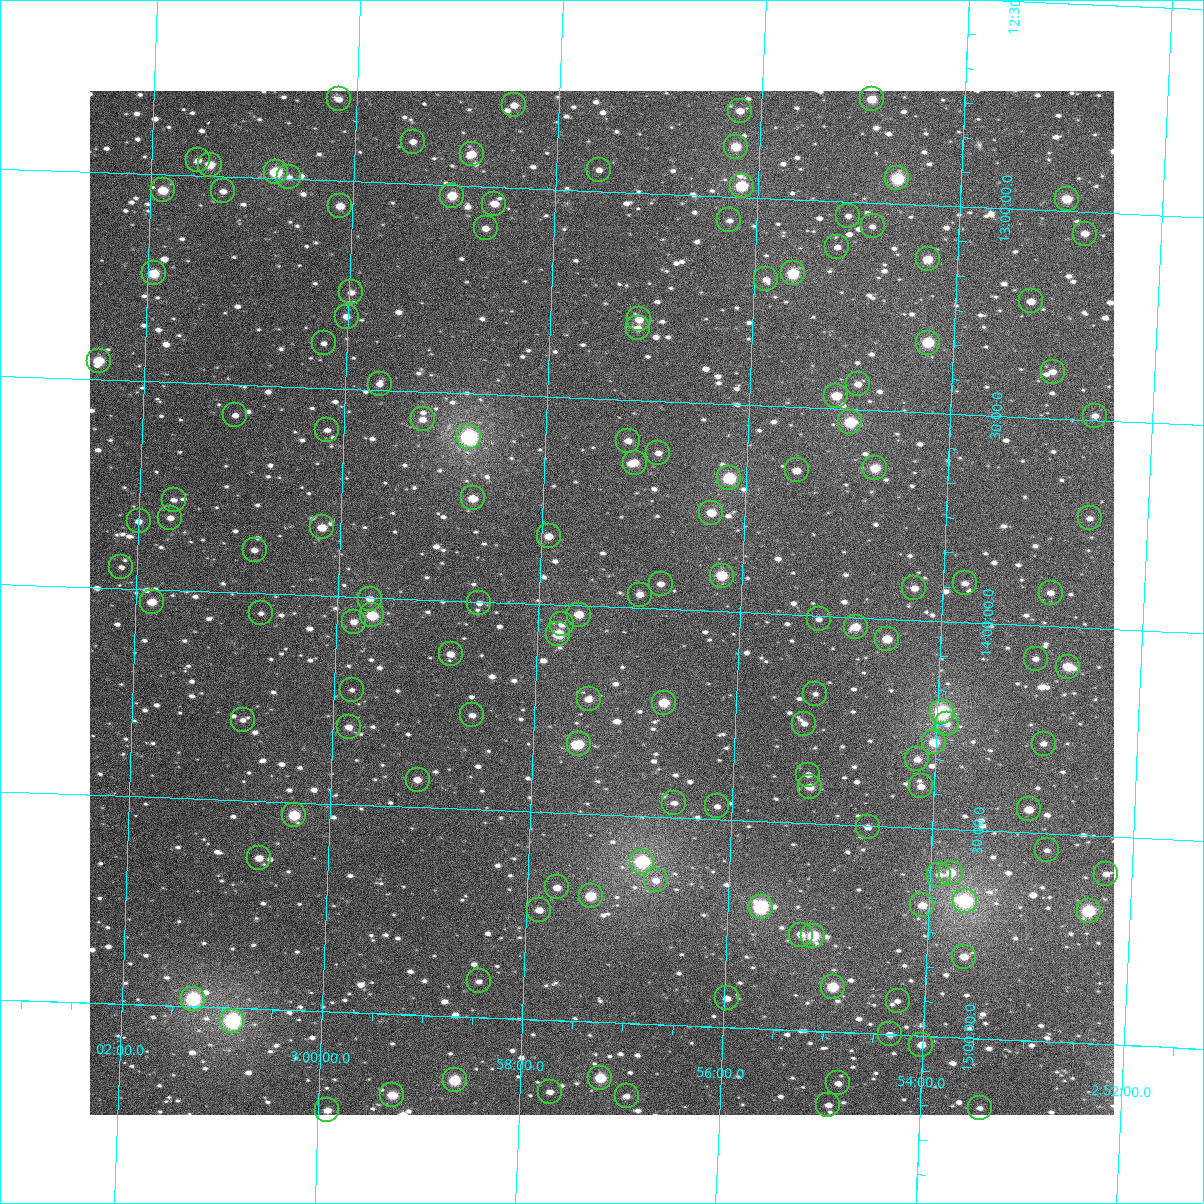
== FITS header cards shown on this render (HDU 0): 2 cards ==
NAXIS1  =                 1024
NAXIS2  =                 1024

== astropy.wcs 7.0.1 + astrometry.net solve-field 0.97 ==
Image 1024 x 1024 px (HDU 0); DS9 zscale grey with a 90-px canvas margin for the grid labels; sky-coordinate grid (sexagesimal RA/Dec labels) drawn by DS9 from the SOLVED WCS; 142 Tycho-2 reference stars matched to detected sources circled (green)
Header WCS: RA---TAN-SIP/DEC--TAN-SIP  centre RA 02:57:23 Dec +13:59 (44.34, +13.99 deg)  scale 8.67 arcsec/px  FOV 148.0' x 148.0'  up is +178 deg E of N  parity flipped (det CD > 0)
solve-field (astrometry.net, Tycho-2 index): VERIFIED the header's WCS against the Tycho-2 star catalogue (verified at 6 index scales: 21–142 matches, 0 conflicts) and refined it, rather than solving blind
Solved WCS: RA---TAN-SIP/DEC--TAN-SIP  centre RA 02:57:23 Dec +13:59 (44.34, +13.99 deg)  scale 8.67 arcsec/px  FOV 148.0' x 148.0'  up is +178 deg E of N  parity flipped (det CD > 0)
The solver's refit moves the header's centre by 0.46 arcsec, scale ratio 1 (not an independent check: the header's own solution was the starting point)
Tycho-2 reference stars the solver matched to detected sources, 142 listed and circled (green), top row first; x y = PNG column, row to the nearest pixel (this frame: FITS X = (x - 90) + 1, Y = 1024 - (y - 91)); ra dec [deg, ICRS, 3 dp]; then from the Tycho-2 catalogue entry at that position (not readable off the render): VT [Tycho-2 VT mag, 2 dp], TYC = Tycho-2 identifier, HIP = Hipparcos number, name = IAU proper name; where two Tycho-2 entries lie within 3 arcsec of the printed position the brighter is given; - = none
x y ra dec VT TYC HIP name
339 99 45.044 +12.804 11.45 647-536-1 - -
872 99 43.728 +12.751 9.89 647-926-1 - -
514 105 44.610 +12.802 10.97 647-541-1 - -
740 111 44.052 +12.793 10.86 647-527-1 - -
413 142 44.857 +12.899 11.65 647-501-1 - -
736 147 44.059 +12.879 9.70 647-516-1 - -
472 154 44.710 +12.923 10.30 647-772-1 - -
198 160 45.385 +12.963 11.70 647-503-1 - -
210 165 45.356 +12.972 9.96 647-177-1 - -
599 170 44.393 +12.950 11.98 647-533-1 - -
276 172 45.192 +12.985 8.68 647-784-1 14037 -
289 177 45.159 +12.995 12.81 647-737-1 - -
897 178 43.657 +12.939 8.56 647-657-1 13557 -
742 186 44.040 +12.973 8.78 647-20-1 - -
163 190 45.469 +13.038 9.66 647-275-1 - -
223 191 45.321 +13.035 11.50 647-380-1 - -
452 196 44.754 +13.025 9.64 647-524-1 - -
1067 199 43.237 +12.971 9.60 646-592-1 - -
494 204 44.649 +13.041 10.71 647-99-1 - -
340 206 45.030 +13.060 10.30 647-176-1 - -
848 216 43.774 +13.035 12.68 647-8-1 - -
729 220 44.067 +13.058 12.65 647-766-1 - -
873 226 43.713 +13.057 11.96 647-885-1 - -
486 228 44.669 +13.101 11.11 647-453-1 - -
1085 234 43.188 +13.052 11.00 646-951-1 - -
837 247 43.798 +13.111 11.65 647-296-1 - -
928 259 43.573 +13.131 9.91 647-186-1 - -
154 273 45.485 +13.239 9.36 647-846-1 14111 -
793 273 43.905 +13.178 8.91 647-298-1 13638 -
766 279 43.970 +13.196 11.30 647-822-1 - -
351 292 44.994 +13.267 11.56 647-620-1 - -
1031 301 43.313 +13.221 11.12 646-825-1 - -
347 317 45.004 +13.326 11.10 647-776-1 - -
639 319 44.281 +13.305 10.49 647-125-1 - -
638 328 44.283 +13.326 11.06 647-159-1 - -
324 343 45.057 +13.393 11.88 647-84-1 - -
928 343 43.563 +13.331 8.84 647-160-1 13530 -
99 361 45.613 +13.454 9.53 647-675-1 - -
1053 372 43.251 +13.388 11.15 646-992-1 - -
380 384 44.916 +13.486 11.70 647-725-1 - -
858 384 43.732 +13.438 11.15 647-797-1 - -
836 396 43.784 +13.469 9.72 647-586-1 - -
235 415 45.270 +13.574 11.88 647-68-1 - -
1095 416 43.142 +13.489 11.19 646-491-1 - -
423 419 44.806 +13.566 11.22 647-170-1 - -
850 422 43.747 +13.530 8.95 647-495-1 - -
327 430 45.042 +13.601 11.59 647-168-1 - -
469 437 44.690 +13.604 7.41 647-114-1 13878 -
628 441 44.295 +13.598 11.10 647-235-1 - -
658 453 44.220 +13.624 11.72 647-925-1 - -
635 463 44.277 +13.650 10.34 647-610-1 - -
875 468 43.681 +13.639 9.60 647-548-1 - -
797 470 43.875 +13.652 10.75 647-371-1 - -
729 478 44.040 +13.678 8.59 647-659-1 - -
473 498 44.674 +13.752 10.33 647-902-1 - -
174 500 45.415 +13.783 11.49 647-811-1 - -
711 513 44.081 +13.763 10.19 647-684-1 - -
170 518 45.422 +13.826 11.30 647-361-1 - -
1090 518 43.144 +13.737 11.89 646-315-1 - -
139 521 45.500 +13.837 11.23 647-653-1 - -
322 527 45.045 +13.836 10.26 647-441-1 - -
549 536 44.483 +13.836 10.99 647-233-1 - -
255 550 45.210 +13.896 11.57 647-872-1 - -
121 567 45.539 +13.949 12.33 647-363-1 - -
722 576 44.050 +13.913 9.10 647-691-1 13678 -
965 583 43.445 +13.906 11.64 647-566-1 - -
661 584 44.200 +13.939 11.16 647-433-1 - -
914 588 43.570 +13.923 11.18 647-29-1 - -
1051 593 43.232 +13.920 11.15 646-1007-1 - -
640 595 44.251 +13.967 10.98 647-104-1 - -
370 599 44.920 +14.003 11.60 647-765-1 - -
152 602 45.460 +14.030 10.29 647-802-1 - -
479 603 44.648 +14.003 11.59 647-648-1 - -
261 613 45.189 +14.048 11.89 647-695-1 - -
372 615 44.912 +14.043 9.38 647-556-1 - -
579 615 44.400 +14.021 10.11 647-550-1 - -
819 619 43.804 +14.008 12.36 647-534-1 - -
354 622 44.958 +14.060 11.37 647-843-1 - -
562 624 44.440 +14.046 11.57 647-837-1 - -
856 627 43.711 +14.023 9.93 647-707-1 - -
558 634 44.449 +14.070 9.27 647-672-1 13810 -
887 639 43.632 +14.049 9.88 647-694-1 - -
451 654 44.714 +14.129 10.58 647-35-1 - -
1036 659 43.261 +14.080 12.05 646-269-1 - -
1068 667 43.181 +14.095 9.60 646-486-1 - -
352 690 44.956 +14.224 11.65 647-883-1 - -
815 694 43.804 +14.188 12.81 647-226-1 - -
589 699 44.367 +14.224 11.06 647-88-1 - -
664 703 44.180 +14.225 9.42 647-440-1 - -
942 712 43.488 +14.219 7.77 647-292-1 13505 -
472 715 44.655 +14.274 11.86 647-327-1 - -
243 720 45.224 +14.306 11.64 647-521-1 - -
804 724 43.829 +14.261 12.27 647-220-1 - -
947 724 43.474 +14.247 12.23 647-432-1 - -
349 727 44.960 +14.313 10.85 647-544-1 - -
934 742 43.504 +14.293 9.62 647-810-1 - -
579 744 44.387 +14.333 9.65 647-442-1 - -
1044 744 43.232 +14.283 13.55 646-679-1 - -
917 759 43.544 +14.335 11.31 647-174-1 - -
808 775 43.813 +14.383 11.46 647-774-1 - -
418 780 44.784 +14.434 10.75 647-169-1 - -
921 786 43.533 +14.400 11.69 647-270-1 - -
810 787 43.808 +14.413 10.72 647-129-1 - -
674 803 44.144 +14.465 12.19 647-279-1 - -
717 806 44.036 +14.469 12.22 647-312-1 - -
1029 809 43.261 +14.444 10.34 646-987-1 - -
294 815 45.087 +14.531 9.56 647-382-1 - -
868 827 43.660 +14.503 11.37 647-635-1 - -
1047 850 43.212 +14.540 11.98 646-426-1 - -
259 858 45.171 +14.637 10.82 647-904-1 - -
642 862 44.217 +14.610 8.94 647-698-1 - -
951 873 43.448 +14.604 10.02 647-172-1 - -
1106 874 43.063 +14.590 11.77 646-947-1 - -
939 875 43.477 +14.610 11.69 647-599-1 - -
656 880 44.182 +14.653 11.31 647-346-1 - -
557 887 44.426 +14.680 11.15 647-85-1 - -
591 896 44.342 +14.697 9.39 647-817-1 - -
965 901 43.410 +14.670 7.77 647-852-1 13484 -
922 905 43.516 +14.686 10.55 647-21-1 - -
761 907 43.918 +14.707 7.86 647-208-1 13643 -
539 910 44.469 +14.736 11.00 647-137-1 - -
1089 911 43.101 +14.682 8.37 646-718-1 - -
801 935 43.815 +14.769 10.65 647-461-1 - -
813 936 43.784 +14.771 9.00 647-406-1 - -
964 957 43.406 +14.805 10.63 647-358-1 - -
479 981 44.612 +14.914 11.81 647-26-1 - -
833 987 43.730 +14.891 9.18 647-205-1 - -
727 998 43.992 +14.930 11.59 647-320-1 - -
193 999 45.322 +14.982 7.84 647-1-1 14069 -
898 1001 43.567 +14.919 12.11 647-256-1 - -
232 1021 45.223 +15.031 7.37 1224-1466-1 14048 -
890 1034 43.583 +15.000 11.34 647-49-1 - -
921 1045 43.503 +15.021 11.10 1224-1490-1 - -
600 1078 44.299 +15.134 9.17 1224-1373-1 - -
455 1080 44.663 +15.155 8.99 1224-1417-1 13871 -
838 1083 43.706 +15.123 11.53 1224-1468-1 - -
550 1092 44.423 +15.173 11.25 1224-1423-1 - -
392 1095 44.817 +15.196 9.59 1224-1410-1 - -
627 1096 44.231 +15.175 11.36 1224-1375-1 - -
828 1105 43.728 +15.176 11.76 1224-1374-1 - -
980 1108 43.350 +15.167 11.91 1224-1403-1 - -
327 1110 44.977 +15.238 10.85 1224-1503-1 - -